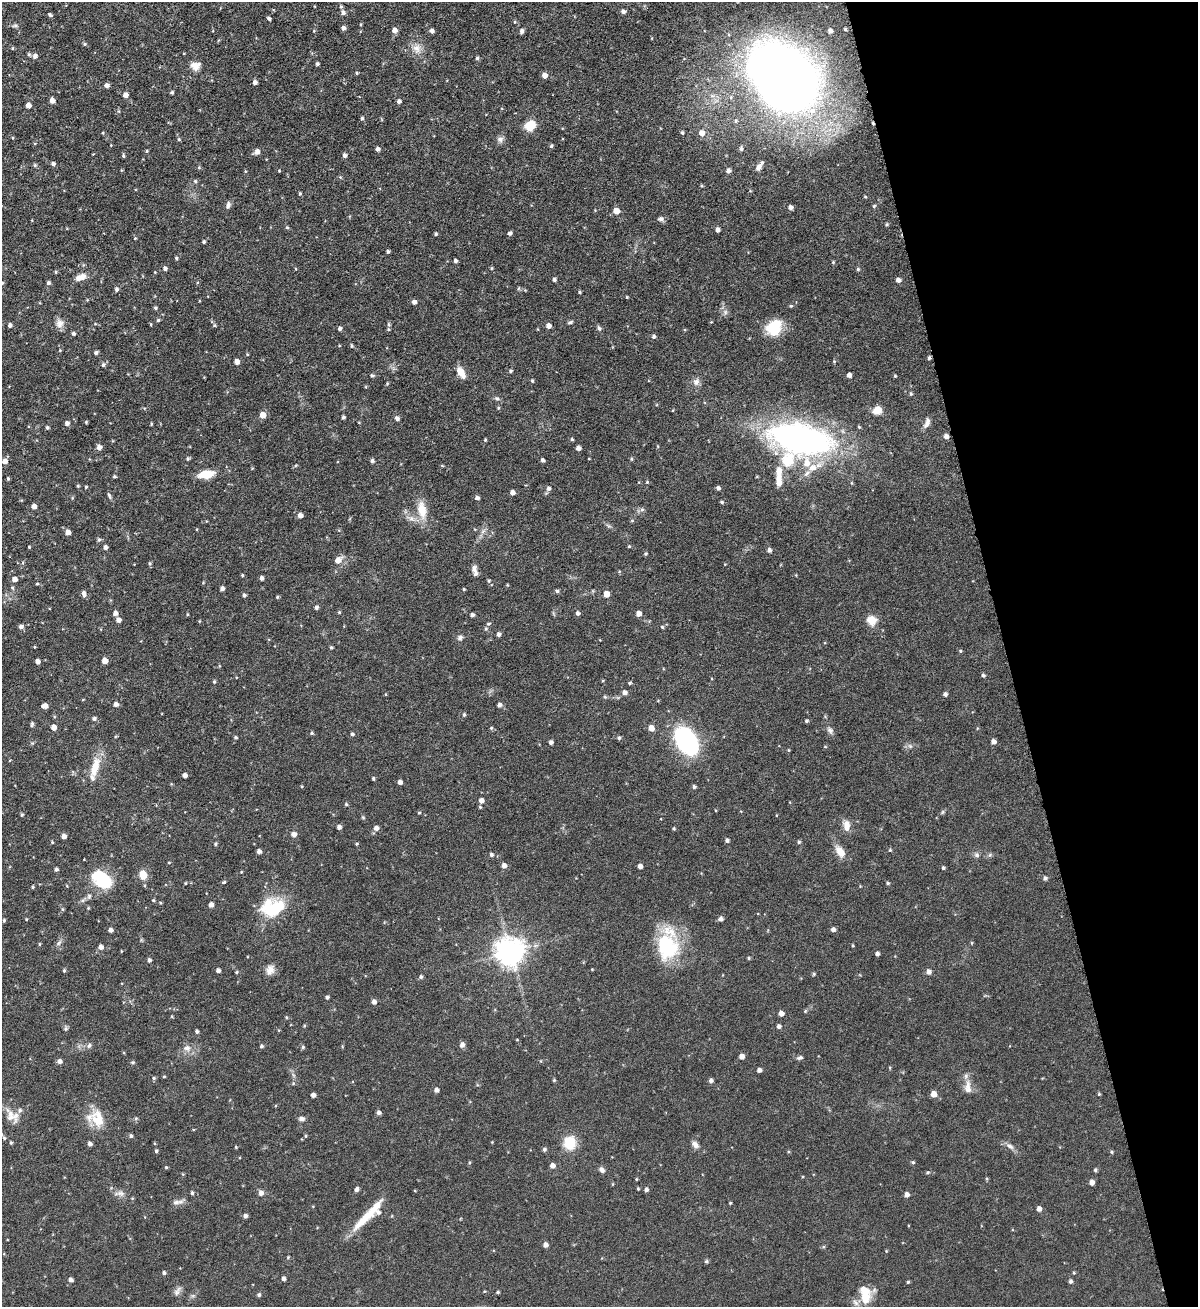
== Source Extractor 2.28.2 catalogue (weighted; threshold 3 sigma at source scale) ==
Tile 12 of 4 x 4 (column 4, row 3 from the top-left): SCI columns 3881-5076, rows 1365-2669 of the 5247 x 5337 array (HDU 1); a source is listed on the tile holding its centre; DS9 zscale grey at full resolution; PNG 1200 x 1309 px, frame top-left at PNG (2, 2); no overlay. Shown black and unused: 16% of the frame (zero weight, under 6 of 12 exposures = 3% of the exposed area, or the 3 px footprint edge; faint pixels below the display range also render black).
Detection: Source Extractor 2.28.2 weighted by HDU 2 'WHT'; one run over the whole footprint, this tile lists its part. Background 0.0729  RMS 0.0051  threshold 0.021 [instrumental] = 3 sigma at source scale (4.09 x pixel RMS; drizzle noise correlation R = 1.36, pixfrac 0.8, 0.05/0.05 arcsec/px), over >= 5 px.
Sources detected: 357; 1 inside a brighter object's white glare — not listed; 7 inside a brighter listed object's ellipse — not listed separately; the other 349 listed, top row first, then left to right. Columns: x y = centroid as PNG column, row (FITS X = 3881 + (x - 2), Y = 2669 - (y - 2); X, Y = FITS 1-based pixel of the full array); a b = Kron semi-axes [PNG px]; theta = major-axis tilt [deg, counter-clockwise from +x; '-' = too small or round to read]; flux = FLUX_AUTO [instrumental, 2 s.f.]
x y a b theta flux
341 6 5 4 - 0.76
623 11 6 5 - 1
343 13 5 5 - 1.5
50 15 5 4 - 0.83
269 18 4 3 - 1.1
15 26 7 5 -32 0.89
343 28 4 4 - 1.6
845 29 3 2 - 0.53
394 30 5 5 - 2.1
314 31 4 3 - 0.36
432 31 4 4 - 1.5
522 31 5 4 - 1.3
830 31 4 4 - 1.4
85 44 5 5 - 0.61
416 49 12 9 -60 3.5
35 56 5 5 - 1.7
477 58 4 4 - 0.74
317 64 4 3 - 0.86
195 66 11 9 11 3.7
357 73 4 4 - 0.47
544 75 5 4 - 3.1
783 77 49 35 -50 600
255 82 4 4 - 1.4
107 85 5 4 - 1.8
172 92 4 3 - 0.71
125 95 4 4 - 2.6
52 100 5 4 - 2.3
399 101 4 4 - 1.4
28 105 4 4 - 2.6
362 118 4 4 - 0.71
736 121 5 4 - 0.77
530 126 10 9 - 8.5
682 133 4 3 - 0.76
702 133 6 6 - 2.9
179 139 5 4 - 0.62
500 139 8 8 - 1.6
551 146 4 4 - 0.7
378 149 4 4 - 1.6
741 149 5 5 - 1
147 151 5 3 - 0.41
257 152 5 5 - 2.4
344 155 5 4 - 1.3
123 156 5 4 - 0.63
53 164 5 4 - 1.1
35 165 5 4 - 0.67
759 167 11 5 53 1.9
199 168 5 4 - 0.51
279 171 3 3 - 0.35
728 171 5 4 - 1.6
195 181 5 5 - 0.69
300 193 4 4 - 0.5
865 197 5 3 - 0.39
228 205 8 5 77 1.5
874 206 5 4 - 0.55
791 207 4 4 - 1.5
616 211 5 5 - 4.7
661 219 6 6 - 1.2
887 224 4 4 - 0.59
287 227 6 3 -19 0.45
717 230 4 4 - 1.6
510 233 5 4 - 1
436 234 3 3 - 0.71
135 238 3 3 - 0.41
204 242 4 3 - 0.63
388 252 3 3 - 0.84
176 258 4 3 - 0.53
455 261 4 4 - 0.93
833 262 4 3 - 0.46
492 268 5 3 - 0.44
165 269 4 4 - 1.1
858 269 4 4 - 0.6
56 272 4 3 - 0.52
80 277 14 7 21 3.8
554 280 4 4 - 1.1
898 280 4 4 - 2
2 283 5 3 - 0.4
48 283 4 4 - 1
116 289 5 4 - 1
580 292 4 3 - 0.58
627 297 5 3 - 0.35
414 302 4 4 - 1.7
791 306 5 3 - 0.48
155 308 5 4 - 0.63
158 320 4 4 - 0.64
570 322 6 4 19 0.77
60 323 12 10 62 2.8
151 324 4 3 - 0.34
10 325 4 3 - 1.1
214 325 6 3 -72 0.59
548 326 5 4 - 2.3
340 328 4 4 - 1.2
599 328 6 5 - 0.84
774 328 20 15 55 12
388 329 5 5 - 0.86
74 334 4 3 - 0.93
654 336 4 4 - 0.98
351 346 5 4 - 0.6
60 350 4 3 - 0.41
96 353 5 4 - 0.92
929 358 4 3 - 0.85
834 361 4 3 - 0.42
237 362 5 4 - 2.3
103 365 5 5 - 1.1
510 371 4 4 - 0.7
461 373 13 7 -60 4.7
372 375 6 4 6 0.59
849 375 4 4 - 2
895 376 3 3 - 0.49
532 381 5 4 - 0.55
696 382 9 8 - 2
911 394 5 4 - 0.58
497 398 7 5 -40 0.94
877 410 11 9 15 3.4
263 415 5 5 - 4.7
343 417 3 3 - 0.94
397 418 5 4 - 1.5
86 422 3 3 - 0.5
67 423 5 5 - 1.5
927 423 14 6 68 2.1
47 427 4 4 - 0.74
946 436 5 4 - 1.7
572 439 4 3 - 0.56
800 439 50 22 -12 190
485 440 4 3 - 0.43
99 447 5 5 - 2.3
578 448 4 4 - 1.8
188 459 5 4 - 0.62
631 459 4 4 - 0.56
543 460 4 4 - 0.94
788 460 23 17 65 13
5 461 5 5 - 2.7
372 461 5 4 - 0.99
806 463 11 8 88 5.8
442 466 5 3 - 0.42
206 474 15 7 9 9.1
114 476 4 3 - 0.61
8 479 4 4 - 0.59
647 482 4 3 - 0.42
779 483 8 7 - 2.4
78 486 4 4 - 0.48
86 487 4 3 - 0.45
548 488 6 5 - 1.1
718 488 4 4 - 1
512 492 4 4 - 2.2
109 496 9 4 -67 0.83
477 498 5 4 - 1.3
722 502 4 3 - 0.61
34 506 4 4 - 2.5
642 509 6 5 - 0.97
422 510 24 12 -79 7.8
300 515 5 4 - 2.2
68 532 5 4 - 2.7
99 540 5 5 - 0.86
629 546 4 4 - 0.45
29 547 3 3 - 0.39
105 547 4 4 - 1.7
769 550 5 4 - 1.2
646 554 4 3 - 0.55
338 560 10 7 46 3
150 563 5 4 - 0.61
475 570 16 5 -77 2.2
242 575 4 3 - 0.47
261 578 4 4 - 1.3
14 579 5 4 - 2.7
489 581 5 5 - 0.63
37 584 5 3 - 0.47
222 588 4 4 - 1.5
464 589 4 3 - 0.45
557 591 4 4 - 0.84
83 593 6 4 -79 1.7
606 594 5 4 - 4.5
244 595 5 4 - 0.89
277 597 4 4 - 0.52
316 607 4 4 - 1.2
339 612 4 4 - 0.43
115 613 5 4 - 2
578 613 5 4 - 1.2
639 614 5 4 - 3
472 615 4 3 - 1.1
118 620 5 5 - 2.2
872 620 11 10 - 5
199 621 4 3 - 0.34
489 623 5 3 - 0.48
21 627 5 4 - 1.5
662 627 4 3 - 0.55
486 629 5 5 - 0.65
498 634 5 4 - 1.3
460 637 7 5 45 1.2
34 647 4 2 - 0.33
331 647 4 4 - 0.62
960 651 4 4 - 0.5
37 661 4 4 - 1.9
105 661 4 4 - 3.9
983 675 4 4 - 0.79
214 681 5 4 - 0.57
630 683 4 4 - 0.62
625 693 5 5 - 1.7
945 694 4 4 - 1.3
116 704 5 4 - 2
499 705 4 4 - 1.6
45 706 5 4 - 2.8
464 715 5 4 - 0.73
94 719 5 4 - 0.9
806 721 4 4 - 0.65
32 724 7 4 80 0.81
54 727 4 4 - 3.1
651 728 5 5 - 3.7
830 730 8 6 -29 1.4
312 733 5 4 - 0.63
352 734 4 4 - 0.82
235 737 4 3 - 0.59
619 738 5 4 - 0.84
686 741 21 13 -57 78
551 742 4 4 - 1.4
993 742 4 4 - 2.2
825 747 5 3 - 0.37
95 767 30 10 74 8.1
184 775 4 4 - 2
373 778 4 3 - 0.59
400 782 4 4 - 1.5
694 787 5 4 - 0.82
481 801 5 5 - 2.3
346 804 4 4 - 0.66
419 813 5 3 - 0.44
22 815 4 4 - 0.68
846 826 14 8 -89 3.5
339 827 4 4 - 1.5
376 828 5 5 - 2.1
674 828 4 3 - 0.53
294 834 5 5 - 2.4
64 836 4 4 - 2.3
727 840 4 4 - 1
52 842 4 3 - 0.45
799 842 5 4 - 0.63
215 844 4 4 - 0.6
890 850 4 4 - 0.52
259 851 4 4 - 1.8
840 851 15 9 -54 4.5
491 855 5 4 - 0.91
977 855 7 6 - 1
504 865 5 5 - 2.2
640 866 4 4 - 1.9
943 868 4 3 - 0.69
56 869 4 4 - 0.91
143 875 10 8 -84 4.6
1045 878 5 5 - 1
102 879 20 12 -43 25
224 882 4 3 - 0.52
185 883 3 3 - 0.4
888 883 4 3 - 0.6
33 887 5 3 - 0.46
153 900 4 4 - 0.51
211 905 4 4 - 1.9
277 907 34 14 1 18
62 909 5 3 - 0.51
26 919 3 3 - 0.37
721 919 7 5 12 1.2
4 920 4 3 - 0.56
833 929 5 4 - 1.4
110 930 4 4 - 1.7
59 943 9 3 45 0.87
39 944 5 3 - 0.41
667 945 37 24 -90 30
101 947 5 5 - 2.1
510 952 8 8 - 550
877 954 4 4 - 1.1
749 958 4 4 - 0.52
149 960 5 4 - 1
218 970 4 4 - 1.5
270 970 12 10 55 3
64 971 4 4 - 0.6
236 972 4 3 - 0.56
928 972 5 5 - 1.9
814 974 5 4 - 0.5
421 977 5 5 - 0.81
327 997 4 3 - 0.88
374 1002 5 4 - 1.7
781 1013 4 4 - 2.5
286 1017 4 3 - 0.43
779 1026 5 4 - 1.2
66 1029 6 5 - 0.79
197 1031 4 4 - 0.94
89 1045 7 5 50 1
462 1045 6 6 - 1.6
261 1046 4 4 - 0.89
303 1047 4 4 - 0.68
187 1048 9 8 - 2.4
741 1056 5 4 - 2.7
800 1058 8 4 17 0.96
59 1061 5 4 - 1.8
132 1062 5 4 - 0.68
759 1070 4 4 - 1.7
164 1077 4 3 - 0.37
154 1078 5 4 - 0.63
554 1080 4 4 - 0.52
711 1080 5 4 - 1.3
968 1087 20 8 -88 3.8
436 1090 4 4 - 1.5
934 1094 5 5 - 4.3
1099 1094 4 4 - 0.47
313 1095 4 4 - 1.7
379 1112 5 4 - 1.4
10 1117 31 15 3 5.7
98 1119 24 17 -69 9.9
302 1119 7 5 -2 1.4
131 1136 5 4 - 0.83
306 1136 5 3 - 0.45
4 1138 4 4 - 0.57
11 1143 4 3 - 0.58
570 1143 11 10 - 13
90 1144 4 4 - 1.4
695 1145 10 6 -50 1.9
1010 1146 10 5 -25 1.6
236 1147 3 3 - 0.4
544 1149 5 4 - 0.73
156 1151 4 4 - 0.76
1112 1152 4 4 - 0.56
913 1162 5 4 - 0.56
469 1163 5 3 - 0.48
552 1166 5 5 - 2.2
166 1167 4 4 - 0.48
602 1170 7 6 - 1.4
1095 1170 4 4 - 0.78
636 1179 4 3 - 0.4
1092 1182 5 4 - 2.2
356 1189 5 4 - 1.3
638 1189 4 3 - 0.44
646 1190 4 4 - 1.3
121 1193 9 6 -2 1.8
192 1193 4 4 - 0.79
261 1193 6 6 - 1.9
907 1195 5 4 - 1.9
176 1202 11 6 5 1.7
730 1203 4 3 - 0.41
1039 1209 4 4 - 2.1
245 1216 4 4 - 1.5
367 1217 46 8 45 12
545 1245 5 4 - 1.7
288 1257 4 3 - 0.39
706 1261 5 5 - 0.78
164 1273 4 4 - 0.84
283 1279 4 4 - 1.3
71 1280 4 4 - 1.5
1070 1281 4 4 - 1.1
908 1282 4 3 - 0.51
177 1291 14 5 66 1.7
498 1292 4 3 - 0.63
259 1295 4 4 - 0.83
865 1297 15 12 -64 7.2
Overlapping masked pixels (flux is a lower limit): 1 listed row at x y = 946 436
Isophote crosses this tile's border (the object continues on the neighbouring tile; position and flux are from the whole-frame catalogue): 1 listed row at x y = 783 77